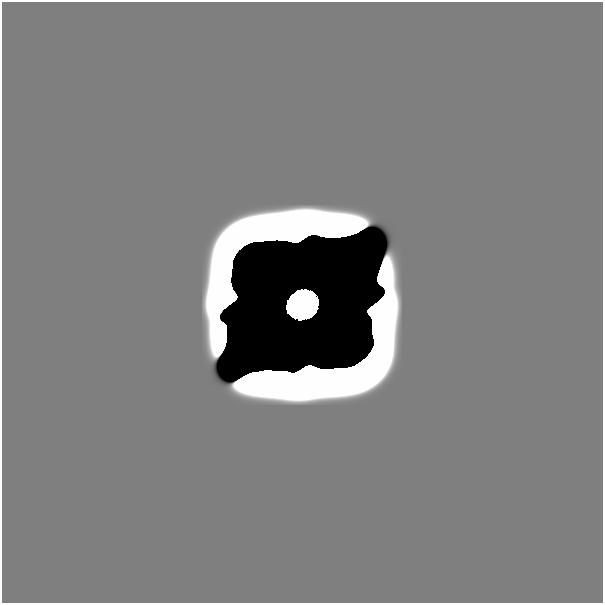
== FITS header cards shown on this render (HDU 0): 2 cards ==
NAXIS1  =                  601
NAXIS2  =                  601

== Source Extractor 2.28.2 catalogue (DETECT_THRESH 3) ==
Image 601 x 601 px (HDU 0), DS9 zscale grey, 1 PNG px = 1 image px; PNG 605 x 605 px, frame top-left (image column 1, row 601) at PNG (2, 2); no overlay
Background 0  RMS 2.6e-36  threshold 7.65e-36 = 3 sigma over >= 5 px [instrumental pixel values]
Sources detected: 6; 5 with non-positive FLUX_AUTO (blend fragments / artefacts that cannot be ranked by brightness) are not listed; the other 1 listed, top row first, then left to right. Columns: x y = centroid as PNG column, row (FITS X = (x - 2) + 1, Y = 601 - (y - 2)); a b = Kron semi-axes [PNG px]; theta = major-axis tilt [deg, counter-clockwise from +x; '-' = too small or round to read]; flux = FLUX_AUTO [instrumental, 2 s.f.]
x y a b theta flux
302 304 19 16 31 120
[5 non-positive-flux detections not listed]